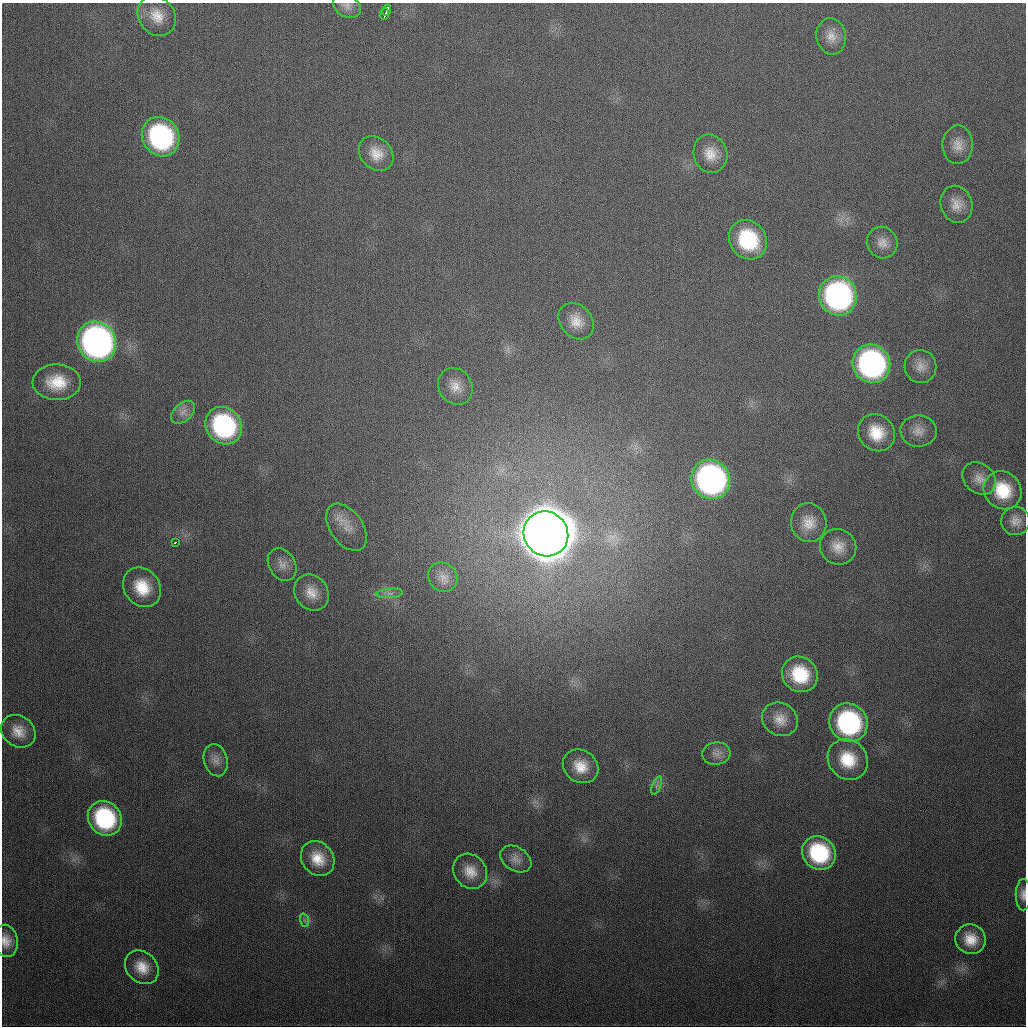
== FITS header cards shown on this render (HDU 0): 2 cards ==
NAXIS1  =                 1024
NAXIS2  =                 1024

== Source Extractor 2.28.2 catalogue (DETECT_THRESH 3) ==
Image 1024 x 1024 px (HDU 0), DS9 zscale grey, 1 PNG px = 1 image px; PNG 1028 x 1028 px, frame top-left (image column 1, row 1024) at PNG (2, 3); each listed source drawn as its Kron ellipse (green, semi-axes under 4 px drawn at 4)
Background 334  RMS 13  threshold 38.3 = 3 sigma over >= 5 px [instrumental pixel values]
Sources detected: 56; all 56 listed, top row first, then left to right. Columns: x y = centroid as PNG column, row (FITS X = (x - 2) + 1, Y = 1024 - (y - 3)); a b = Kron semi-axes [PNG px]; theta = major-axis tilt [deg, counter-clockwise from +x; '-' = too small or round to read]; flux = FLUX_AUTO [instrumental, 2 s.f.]
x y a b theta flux
347 6 15 11 -30 6.1e+03
387 10 6 3 71 7.0e+03
384 14 6 4 85 1.1e+04
157 16 21 18 -54 1.8e+04
831 36 18 14 -80 1.1e+04
161 137 20 18 -56 1.5e+05
958 145 19 15 89 1.2e+04
376 154 19 15 -45 1.5e+04
710 154 19 17 -74 1.6e+04
956 204 19 15 -73 1.2e+04
748 240 20 18 -53 6.2e+04
882 243 16 15 - 9.4e+03
838 296 20 19 - 2.4e+05
576 321 20 15 -48 1.4e+04
97 342 21 19 -55 4.2e+05
871 364 20 18 -54 2.3e+05
921 366 16 16 - 9.5e+03
57 382 24 18 -2 2.7e+04
455 386 19 16 -57 1.3e+04
183 412 14 9 41 6.1e+03
224 426 20 17 -50 1.2e+05
918 431 18 15 -2 1.1e+04
876 433 19 17 -44 2.5e+04
711 479 20 19 - 3.1e+05
979 479 18 14 -40 1.0e+04
1003 490 20 18 -44 3.3e+04
1015 521 14 14 - 8.2e+03
809 523 19 17 -78 1.5e+04
346 527 26 16 -55 1.5e+04
546 534 23 22 - 6.4e+06
176 542 3 2 - 3.3e+03
838 547 18 17 - 1.4e+04
282 564 17 13 -59 8.4e+03
443 577 15 14 - 9.1e+03
142 587 21 17 -53 2.7e+04
311 593 19 16 -53 1.4e+04
390 593 13 4 5 3.7e+03
800 674 18 17 - 4.1e+04
780 719 18 16 -32 1.2e+04
849 723 20 18 -47 1.4e+05
18 731 18 15 -38 1.3e+04
716 754 14 11 7 6.2e+03
848 759 21 19 -49 3.1e+04
216 760 16 11 -75 7.1e+03
581 766 18 16 -35 1.8e+04
657 786 10 3 69 1.7e+03
105 818 18 16 -52 8.5e+04
819 853 17 16 - 6.9e+04
318 859 18 15 -51 1.9e+04
516 859 17 11 -32 7.4e+03
470 871 18 16 -52 1.4e+04
1023 895 15 7 89 5.4e+03
304 920 7 4 -71 2.0e+03
970 939 15 14 - 1.6e+04
6 941 16 12 -81 1.0e+04
142 967 18 15 -44 1.6e+04
At the frame edge (FLAGS 8, measured only in part): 2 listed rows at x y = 1023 895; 6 941